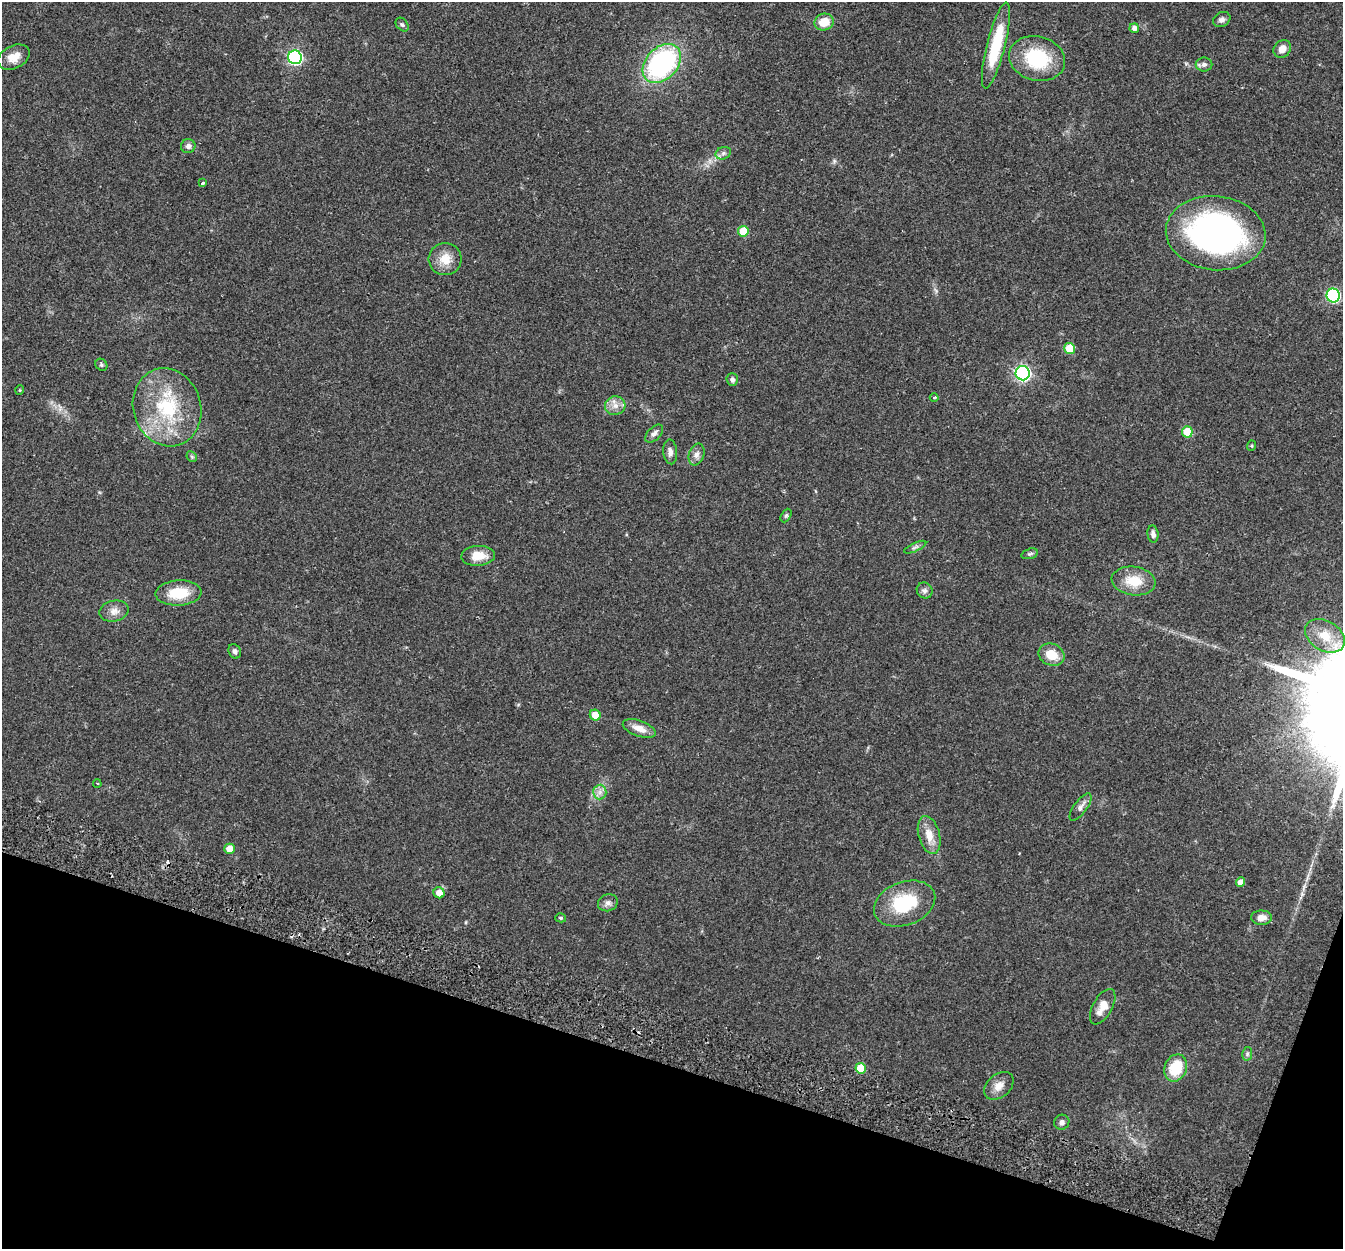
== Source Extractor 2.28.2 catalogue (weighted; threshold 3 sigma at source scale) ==
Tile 15 of 4 x 4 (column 3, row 4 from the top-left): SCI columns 2707-4047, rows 190-1436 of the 5415 x 5496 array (HDU 1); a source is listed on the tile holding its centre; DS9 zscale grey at full resolution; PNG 1345 x 1251 px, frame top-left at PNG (2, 2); each listed source drawn as its Kron ellipse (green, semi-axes under 4 px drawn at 4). Shown black and unused: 16% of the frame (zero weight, under 2 of 3 exposures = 3% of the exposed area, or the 3 px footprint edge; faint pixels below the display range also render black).
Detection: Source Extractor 2.28.2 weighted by HDU 2 'WHT'; one run over the whole footprint, this tile lists its part. Background 0.0604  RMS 0.0078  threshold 0.0353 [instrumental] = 3 sigma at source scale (4.5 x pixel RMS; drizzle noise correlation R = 1.50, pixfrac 1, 0.05/0.05 arcsec/px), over >= 5 px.
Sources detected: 65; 2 cosmic-ray / hot-pixel residue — neither listed nor drawn; the other 63 listed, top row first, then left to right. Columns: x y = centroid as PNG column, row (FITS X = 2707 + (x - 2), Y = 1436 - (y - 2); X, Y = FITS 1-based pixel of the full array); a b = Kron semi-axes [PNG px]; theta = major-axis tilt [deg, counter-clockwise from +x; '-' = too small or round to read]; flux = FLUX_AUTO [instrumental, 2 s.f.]
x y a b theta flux
1222 19 9 7 28 2.6
824 22 9 8 - 13
402 25 8 5 -48 1.5
1134 28 5 4 - 3.5
996 45 44 9 76 40
1282 49 9 8 - 6.6
14 57 17 11 28 9.4
295 57 7 6 - 150
1037 59 28 22 -15 45
662 63 22 16 46 130
1204 64 8 7 - 2.6
188 146 7 7 - 3
723 153 8 6 22 2.3
203 183 4 3 - 1.6
743 231 5 5 - 20
1216 233 50 37 -6 230
445 259 16 16 - 12
1333 295 7 6 - 100
1069 348 5 5 - 18
101 365 6 5 - 1.4
1023 373 7 7 - 190
732 380 6 5 - 2.8
20 390 5 3 - 0.64
934 398 4 3 - 0.75
615 406 10 9 - 5.6
167 407 40 33 -72 62
1187 432 5 5 - 19
654 434 11 6 45 3.1
1252 446 5 4 - 1
670 452 12 7 -85 3.7
697 454 11 7 70 4
192 457 6 4 -45 1.2
786 515 7 4 62 1.3
1153 534 9 5 -83 2.5
915 547 12 4 25 2.1
1030 554 8 5 17 1.6
478 556 17 10 4 11
1134 581 22 14 -9 18
925 590 8 7 - 2.7
178 593 23 12 3 23
114 611 15 10 13 5.8
1325 636 21 15 -30 16
235 651 7 6 - 2.5
1051 655 13 11 -23 14
595 715 5 5 - 10
639 728 17 8 -20 7.6
97 783 4 2 - 0.59
600 792 7 6 - 3.3
1080 807 16 6 53 4.3
929 835 19 10 -75 10
230 849 5 5 - 11
1241 882 5 4 - 6.3
439 893 5 5 - 7.6
608 903 10 8 18 3.3
905 904 32 21 20 41
561 918 5 4 - 1.3
1261 918 10 7 1 5.6
1103 1007 20 9 61 9.2
1247 1054 7 5 79 1.5
861 1068 5 5 - 18
1176 1068 14 11 67 26
999 1086 17 11 42 7.4
1062 1122 8 7 - 2.7